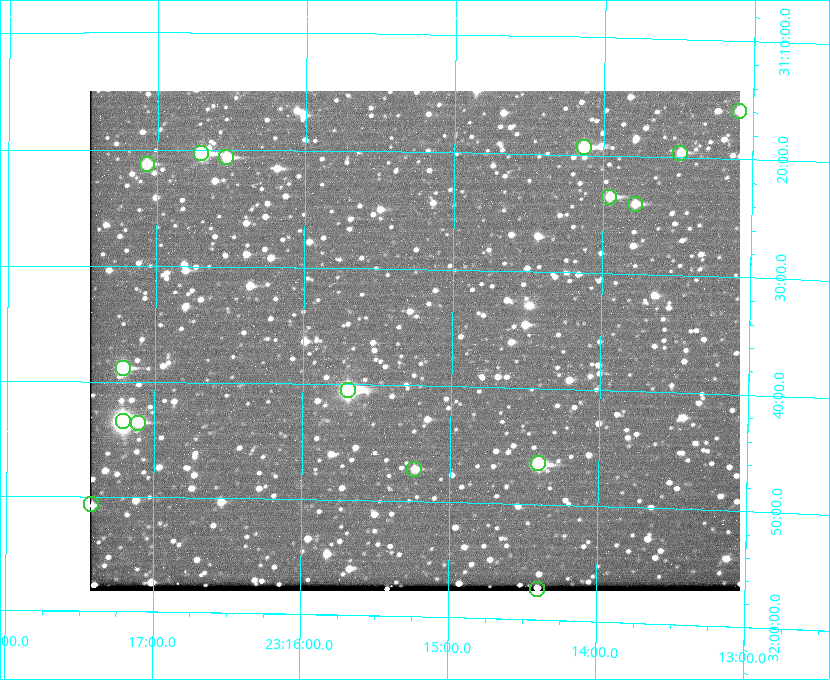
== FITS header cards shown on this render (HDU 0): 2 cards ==
NAXIS1  =                  650 / Width of table row in bytes
NAXIS2  =                  500 / Number of rows in table

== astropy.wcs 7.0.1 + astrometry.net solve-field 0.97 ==
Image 650 x 500 px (HDU 0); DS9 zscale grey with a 90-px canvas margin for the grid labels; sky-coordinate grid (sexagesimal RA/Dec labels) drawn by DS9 from the SOLVED WCS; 16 Tycho-2 reference stars matched to detected sources circled (green)
Header WCS: none
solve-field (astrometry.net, Tycho-2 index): SOLVED blind (the file carries no WCS)
Solved WCS: RA---TAN-SIP/DEC--TAN-SIP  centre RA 23:15:15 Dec +31:36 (348.81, +31.60 deg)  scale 5.17 arcsec/px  FOV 56.0' x 43.0'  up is +179 deg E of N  parity flipped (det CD > 0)
(file carries no celestial WCS; the grid is the blind solution)
Tycho-2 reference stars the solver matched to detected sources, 16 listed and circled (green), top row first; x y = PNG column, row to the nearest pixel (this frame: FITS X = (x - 90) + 1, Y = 500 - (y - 91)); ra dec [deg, ICRS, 3 dp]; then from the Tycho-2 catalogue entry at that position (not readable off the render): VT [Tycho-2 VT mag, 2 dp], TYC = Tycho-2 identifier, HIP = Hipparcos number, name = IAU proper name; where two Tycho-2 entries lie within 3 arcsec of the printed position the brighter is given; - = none
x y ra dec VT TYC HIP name
739 111 348.274 +31.265 10.04 2751-1349-1 - -
584 147 348.533 +31.321 8.95 2751-241-1 - -
201 153 349.176 +31.338 8.87 2752-38-1 - -
680 153 348.371 +31.327 10.64 2751-1121-1 - -
226 157 349.134 +31.344 10.32 2752-30-1 - -
147 164 349.268 +31.354 10.15 2752-13-1 - -
609 197 348.489 +31.392 10.19 2751-871-1 - -
635 204 348.446 +31.401 10.83 2751-661-1 - -
123 368 349.305 +31.647 9.68 2752-19-1 - -
348 390 348.924 +31.676 7.66 2752-472-1 114838 -
123 421 349.304 +31.724 8.18 2752-1095-1 114975 -
138 423 349.277 +31.726 11.07 2752-324-1 - -
538 463 348.603 +31.774 10.34 2751-877-1 - -
414 469 348.810 +31.787 10.96 2752-75-1 - -
91 504 349.356 +31.845 11.03 2752-240-1 - -
537 589 348.600 +31.955 10.66 2755-75-1 - -